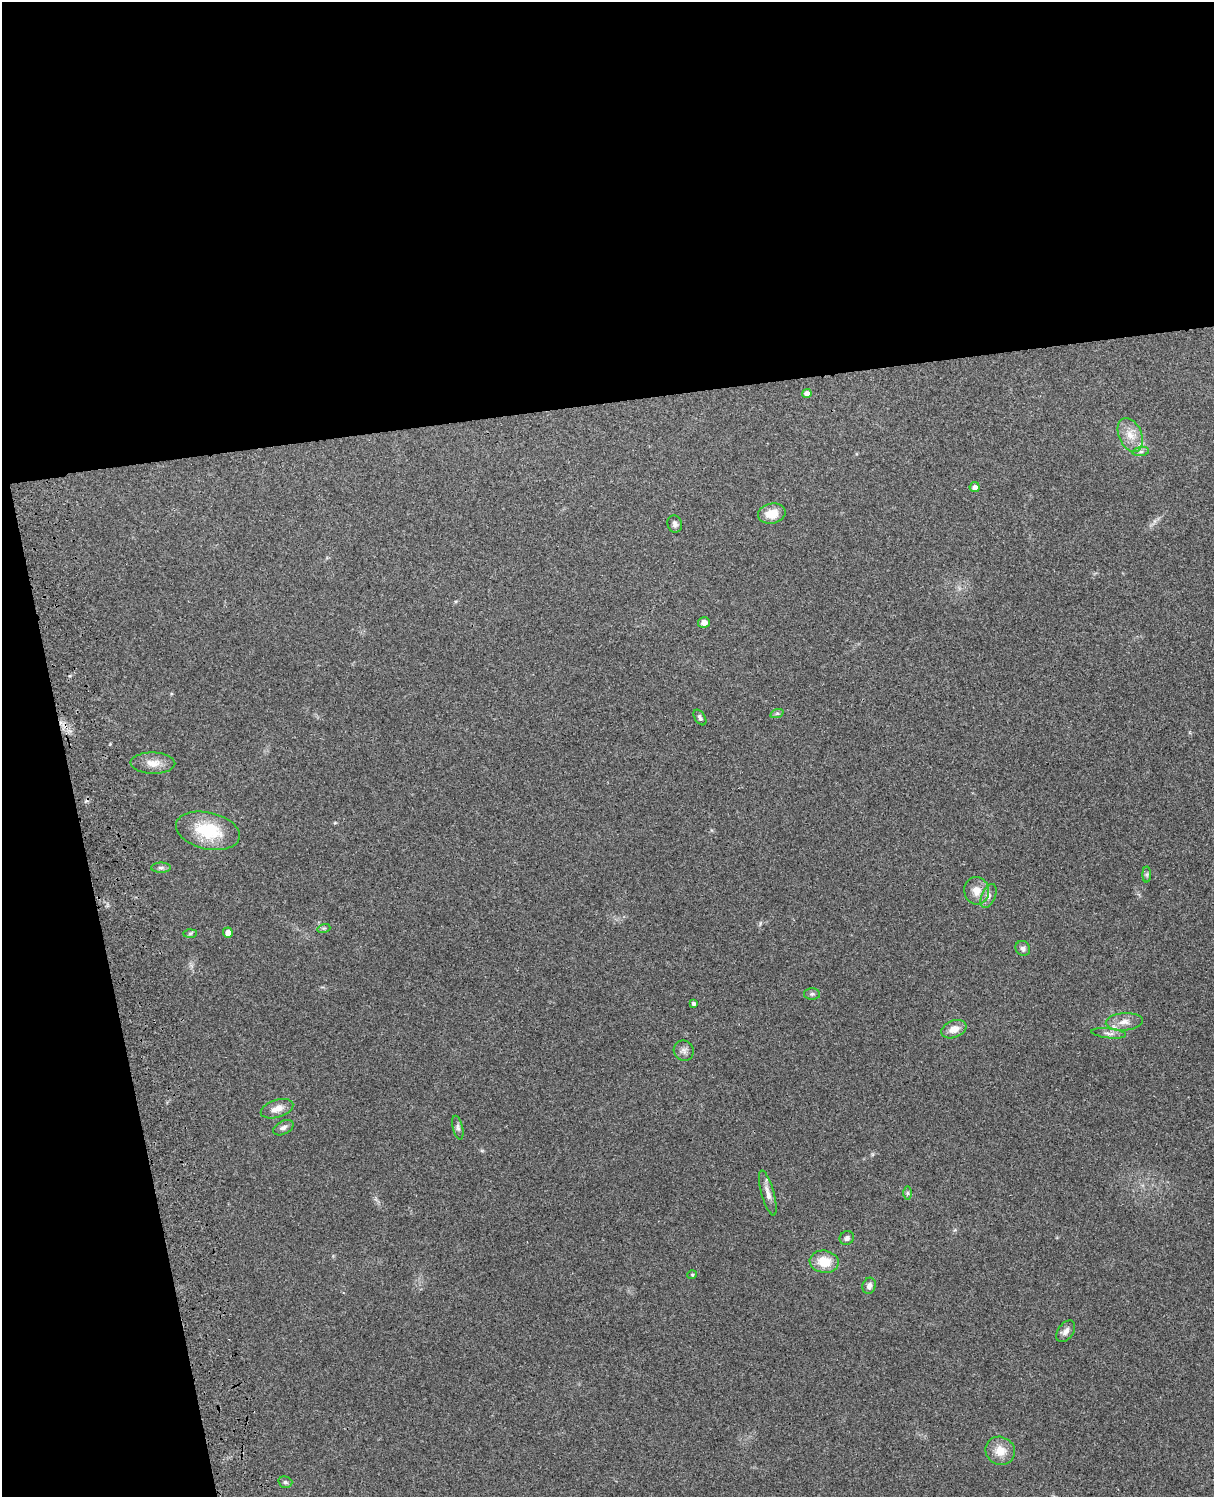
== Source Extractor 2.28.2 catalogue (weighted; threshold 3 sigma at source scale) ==
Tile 1 of 4 x 3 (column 1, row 1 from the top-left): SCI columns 120-1331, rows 3156-4650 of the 5087 x 4928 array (HDU 1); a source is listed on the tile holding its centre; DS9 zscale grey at full resolution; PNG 1216 x 1499 px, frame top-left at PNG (2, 2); each listed source drawn as its Kron ellipse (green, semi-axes under 4 px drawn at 4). Shown black and unused: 33% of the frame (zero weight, under 3 of 4 exposures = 6% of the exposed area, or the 3 px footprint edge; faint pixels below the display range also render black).
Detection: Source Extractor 2.28.2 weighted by HDU 2 'WHT'; one run over the whole footprint, this tile lists its part. Background 0.257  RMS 0.0089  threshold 0.0401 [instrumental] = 3 sigma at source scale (4.5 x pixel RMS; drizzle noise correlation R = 1.50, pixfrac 1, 0.05/0.05 arcsec/px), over >= 5 px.
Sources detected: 39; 1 cosmic-ray / hot-pixel residue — neither listed nor drawn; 1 inside a brighter listed object's ellipse — not listed separately; the other 37 listed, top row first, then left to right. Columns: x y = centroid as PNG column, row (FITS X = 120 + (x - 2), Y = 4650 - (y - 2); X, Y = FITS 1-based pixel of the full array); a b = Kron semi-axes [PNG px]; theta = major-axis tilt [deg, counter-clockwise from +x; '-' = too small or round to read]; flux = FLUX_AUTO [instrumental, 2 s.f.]
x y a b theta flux
807 394 5 4 - 5.4
1130 435 18 11 -67 12
1141 452 8 4 8 2.2
975 487 5 5 - 5.1
772 514 14 10 12 13
675 524 8 7 - 2.8
704 622 6 5 - 4.6
777 713 7 4 19 1.6
700 717 9 5 -57 2
153 763 22 10 -2 10
208 831 32 18 -13 42
161 868 10 5 0 2.4
1147 874 8 4 90 1.6
977 891 14 12 -80 10
988 896 13 7 68 4.2
324 928 6 4 17 1.4
190 933 7 4 2 1.4
228 933 5 5 - 6
1023 948 8 7 - 3.4
812 994 8 5 1 2
694 1003 4 3 - 2.2
1124 1022 18 8 4 7.8
954 1029 13 8 22 8.5
1109 1033 17 5 -6 3.9
684 1051 10 9 - 4.2
277 1109 17 8 18 7.8
283 1128 11 6 28 3.4
458 1128 12 5 -77 2.5
768 1193 23 6 -74 6.5
908 1193 7 4 -89 1.5
847 1238 7 6 - 2.7
824 1262 14 11 -8 18
692 1275 4 4 - 0.92
869 1286 8 6 70 3.9
1066 1331 12 7 53 4.8
1000 1451 15 14 - 13
285 1482 7 5 -15 2.2